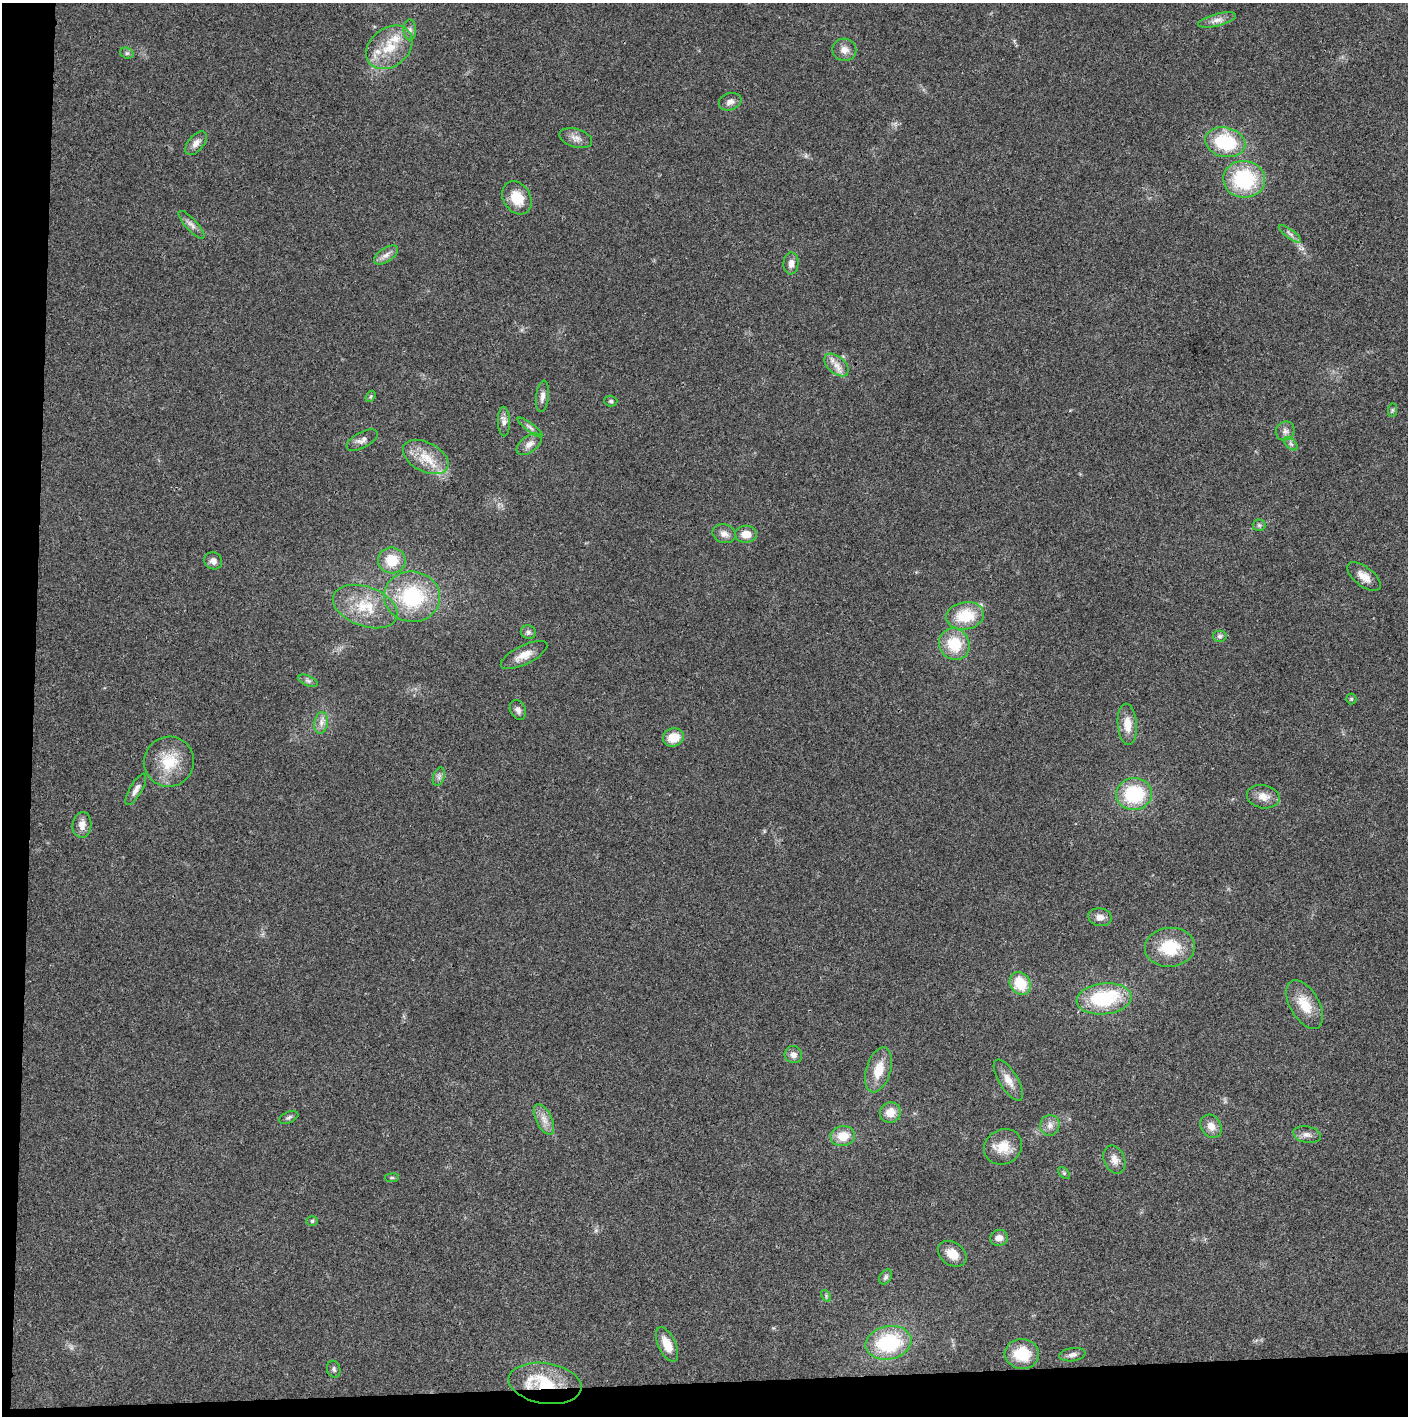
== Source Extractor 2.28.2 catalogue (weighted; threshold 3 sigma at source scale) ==
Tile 7 of 3 x 3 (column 1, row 3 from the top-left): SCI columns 4-1409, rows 2-1415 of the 4221 x 4243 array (HDU 1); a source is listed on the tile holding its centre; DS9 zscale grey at full resolution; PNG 1410 x 1418 px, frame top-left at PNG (2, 3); each listed source drawn as its Kron ellipse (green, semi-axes under 4 px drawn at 4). Shown black and unused: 5% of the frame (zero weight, under 3 of 4 exposures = <1% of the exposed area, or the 3 px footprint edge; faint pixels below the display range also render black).
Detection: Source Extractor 2.28.2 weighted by HDU 2 'WHT'; one run over the whole footprint, this tile lists its part. Background 0.0194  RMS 0.0041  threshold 0.0185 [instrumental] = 3 sigma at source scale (4.5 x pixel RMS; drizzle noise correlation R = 1.50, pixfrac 1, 0.05/0.05 arcsec/px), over >= 5 px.
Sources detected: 84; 2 inside a brighter listed object's ellipse — not listed separately; the other 82 listed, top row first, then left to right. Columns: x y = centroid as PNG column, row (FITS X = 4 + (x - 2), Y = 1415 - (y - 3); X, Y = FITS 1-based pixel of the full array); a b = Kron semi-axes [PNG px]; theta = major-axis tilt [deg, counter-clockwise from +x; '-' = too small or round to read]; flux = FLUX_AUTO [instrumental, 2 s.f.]
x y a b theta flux
1217 20 19 6 14 2.8
410 30 10 6 90 1.5
389 47 25 19 38 13
844 50 12 11 - 3
127 53 7 5 -20 0.86
730 102 11 8 19 2.2
576 138 17 9 -17 2.9
1225 142 20 14 -13 25
196 143 14 7 51 2.5
1244 179 21 18 -4 31
517 198 17 13 -58 8.9
192 225 18 6 -47 2.2
1290 234 13 3 -36 1.2
386 255 13 7 33 2.3
791 263 11 7 86 2.3
836 365 14 8 -40 3.6
370 396 6 4 56 0.55
542 396 16 6 83 2.3
611 401 6 5 - 0.74
1392 410 7 4 89 0.69
504 421 15 6 -88 2
530 427 15 4 -38 1.3
1285 431 10 9 - 1.9
362 440 17 8 28 2.2
529 444 14 8 36 2.7
1291 444 8 4 -45 1
426 457 24 14 -27 9.5
1259 525 6 6 - 0.8
724 534 12 9 -19 2.6
746 534 11 8 1 4.6
392 560 14 13 - 9.5
213 561 9 8 - 2
1364 577 20 9 -38 4.4
412 597 28 25 -6 32
365 606 33 20 -19 15
965 616 19 13 9 14
528 632 7 7 - 1.2
1220 636 7 6 - 1.1
954 644 16 15 - 13
524 655 25 9 26 5
308 681 10 5 -24 1.1
1351 699 5 5 - 0.5
518 710 10 7 -64 1.7
321 723 11 6 81 2.2
1127 724 21 9 -85 5.8
673 737 10 9 - 7.4
169 762 25 25 - 14
439 777 9 5 71 1.3
136 789 18 6 60 2.4
1134 794 18 16 5 26
1263 797 16 11 -12 4.1
82 825 13 9 85 3.4
1100 917 12 9 -10 2.8
1170 947 25 19 4 17
1020 983 12 10 -56 11
1104 999 27 15 6 28
1305 1005 27 14 -60 9.6
793 1055 9 8 - 2.2
879 1070 23 12 73 8.4
1008 1080 23 9 -59 4.4
890 1112 10 10 - 5.1
289 1117 10 5 24 1
544 1119 16 8 -63 3.4
1050 1125 10 9 - 2.6
1211 1126 12 10 -55 3.7
1307 1135 14 8 -11 2.2
843 1136 12 10 9 7.2
1003 1147 19 17 30 7.8
1114 1160 15 10 -67 3.1
1064 1173 7 4 -46 0.73
392 1178 7 3 8 0.6
312 1221 6 5 - 0.72
999 1238 9 8 - 2.9
952 1254 16 11 -36 5.2
886 1277 8 5 60 1.1
826 1296 6 4 -59 0.64
889 1343 23 16 11 30
667 1344 18 8 -65 6.5
1022 1354 17 15 -4 13
1072 1355 13 6 8 1.9
334 1369 8 6 -74 1.1
545 1383 37 20 -9 23
Overlapping masked pixels (flux is a lower limit): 1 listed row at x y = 545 1383